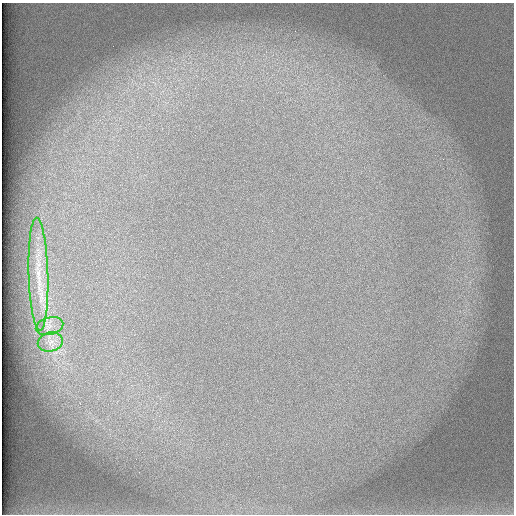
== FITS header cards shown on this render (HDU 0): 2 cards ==
NAXIS1  =                  512 /
NAXIS2  =                  512 /

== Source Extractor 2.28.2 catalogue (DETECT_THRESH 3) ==
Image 512 x 512 px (HDU 0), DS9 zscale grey, 1 PNG px = 1 image px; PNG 516 x 516 px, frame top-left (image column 1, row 512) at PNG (2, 3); each listed source drawn as its Kron ellipse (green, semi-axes under 4 px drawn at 4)
Background 102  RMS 3.2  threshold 9.5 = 3 sigma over >= 5 px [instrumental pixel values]
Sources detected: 3; all 3 listed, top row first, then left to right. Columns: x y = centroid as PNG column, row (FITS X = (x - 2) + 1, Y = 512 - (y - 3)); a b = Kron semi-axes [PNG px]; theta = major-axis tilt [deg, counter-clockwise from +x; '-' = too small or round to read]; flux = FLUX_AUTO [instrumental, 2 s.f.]
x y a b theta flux
38 274 56 10 -88 7400
50 326 14 8 15 1800
50 342 12 9 13 1900